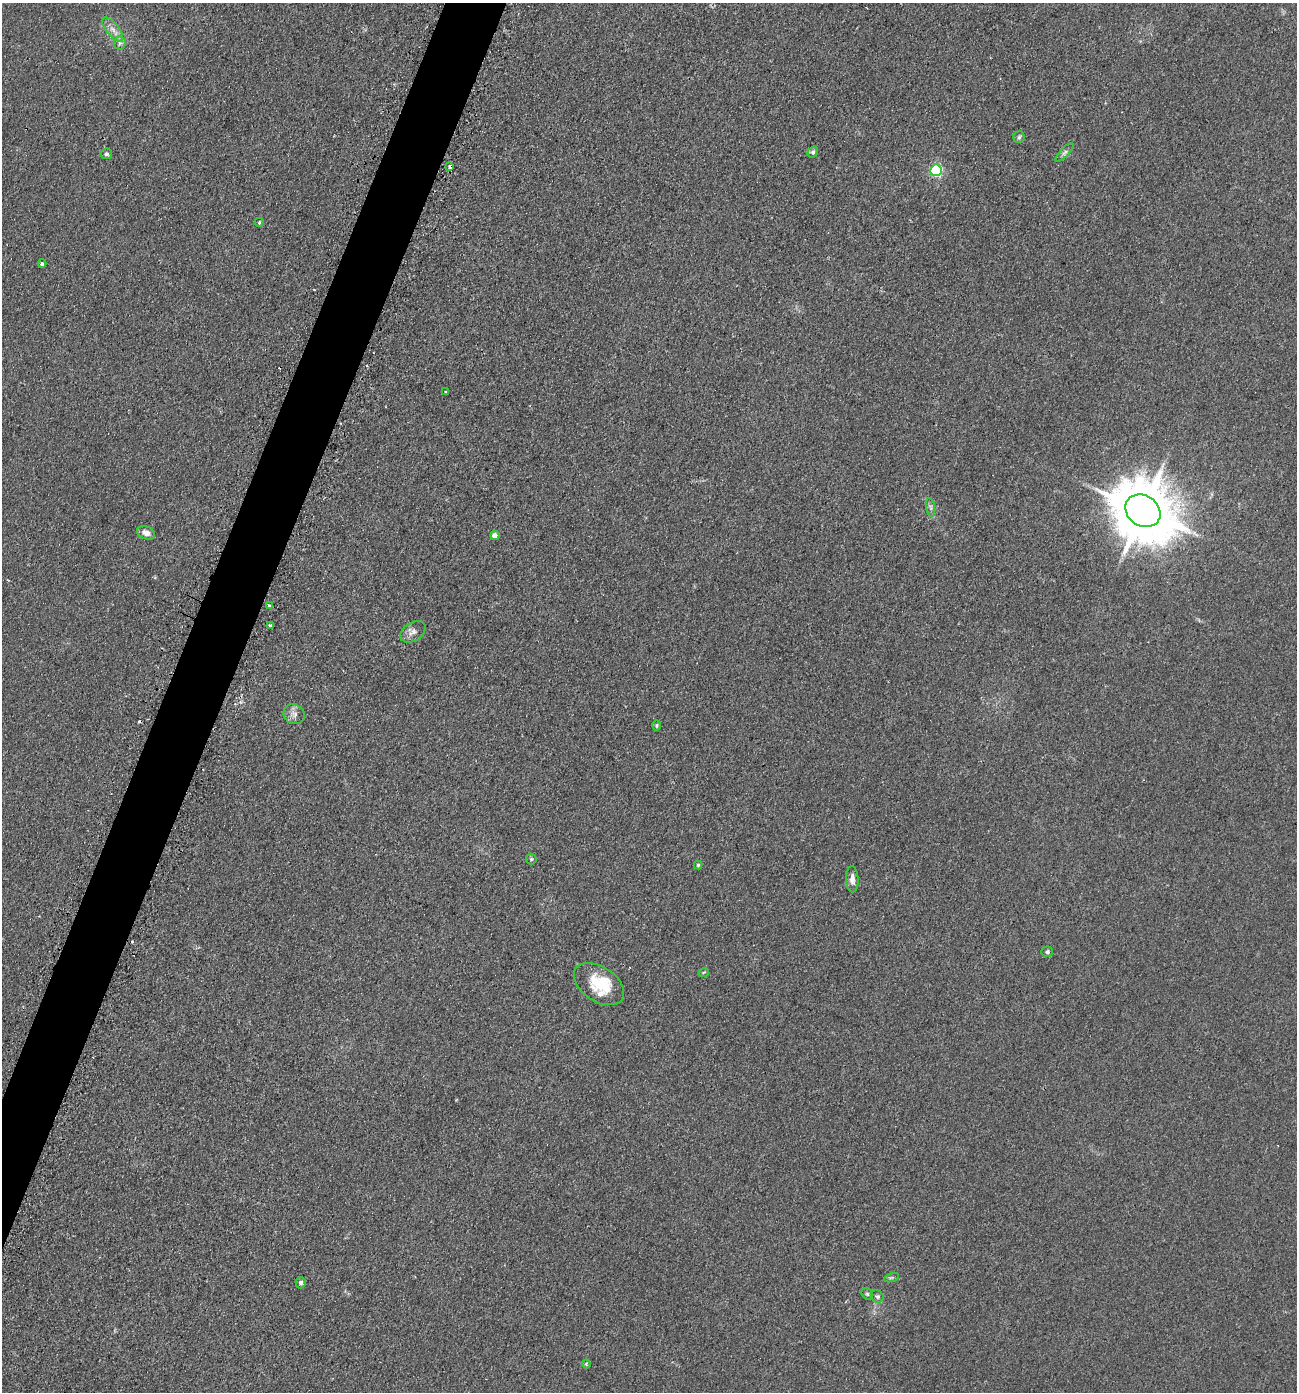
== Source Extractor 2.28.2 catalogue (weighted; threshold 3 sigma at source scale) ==
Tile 7 of 4 x 4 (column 3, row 2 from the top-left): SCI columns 2886-4180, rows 2810-4199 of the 5636 x 5618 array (HDU 1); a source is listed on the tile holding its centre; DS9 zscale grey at full resolution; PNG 1299 x 1394 px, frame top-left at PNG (2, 3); each listed source drawn as its Kron ellipse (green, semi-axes under 4 px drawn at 4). Shown black and unused: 4% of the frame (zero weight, under 2 of 3 exposures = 3% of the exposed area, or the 3 px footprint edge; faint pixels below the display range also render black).
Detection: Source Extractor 2.28.2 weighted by HDU 2 'WHT'; one run over the whole footprint, this tile lists its part. Background 0.0592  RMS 0.0062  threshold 0.0279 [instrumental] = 3 sigma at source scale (4.5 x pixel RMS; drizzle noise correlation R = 1.50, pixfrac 1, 0.05/0.05 arcsec/px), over >= 5 px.
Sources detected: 41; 7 cosmic-ray / hot-pixel residue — neither listed nor drawn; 3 inside a brighter listed object's ellipse — not listed separately; the other 31 listed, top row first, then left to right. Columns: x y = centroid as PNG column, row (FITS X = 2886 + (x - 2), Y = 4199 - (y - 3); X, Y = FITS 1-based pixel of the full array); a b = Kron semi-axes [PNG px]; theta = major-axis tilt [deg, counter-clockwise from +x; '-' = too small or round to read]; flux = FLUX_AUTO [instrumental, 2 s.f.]
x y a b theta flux
113 29 14 6 -51 4
120 43 6 6 - 1.7
1019 137 6 5 - 1.2
813 152 6 5 - 1.7
1065 152 12 4 45 1.8
106 154 6 5 - 1.3
450 167 4 3 - 3.1
936 170 6 5 - 76
259 222 4 3 - 0.63
42 264 4 3 - 1
445 391 4 2 - 0.51
931 507 9 4 -81 1.8
1143 511 18 15 -35 4700
146 533 9 6 -22 4.1
495 535 4 4 - 3.8
269 606 4 3 - 3.9
270 626 4 3 - 3.1
413 632 14 9 31 3.6
294 714 11 9 -31 3.5
657 725 5 4 - 0.79
531 859 5 5 - 0.92
698 865 4 4 - 0.76
852 879 13 6 -87 3.7
1047 952 6 5 - 1.4
704 972 5 3 - 0.54
599 984 28 17 -34 20
892 1277 8 3 19 0.88
301 1283 5 5 - 1.4
867 1294 6 5 - 0.97
877 1296 6 6 - 1.2
586 1364 4 3 - 0.86
Overlapping masked pixels (flux is a lower limit): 1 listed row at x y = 450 167